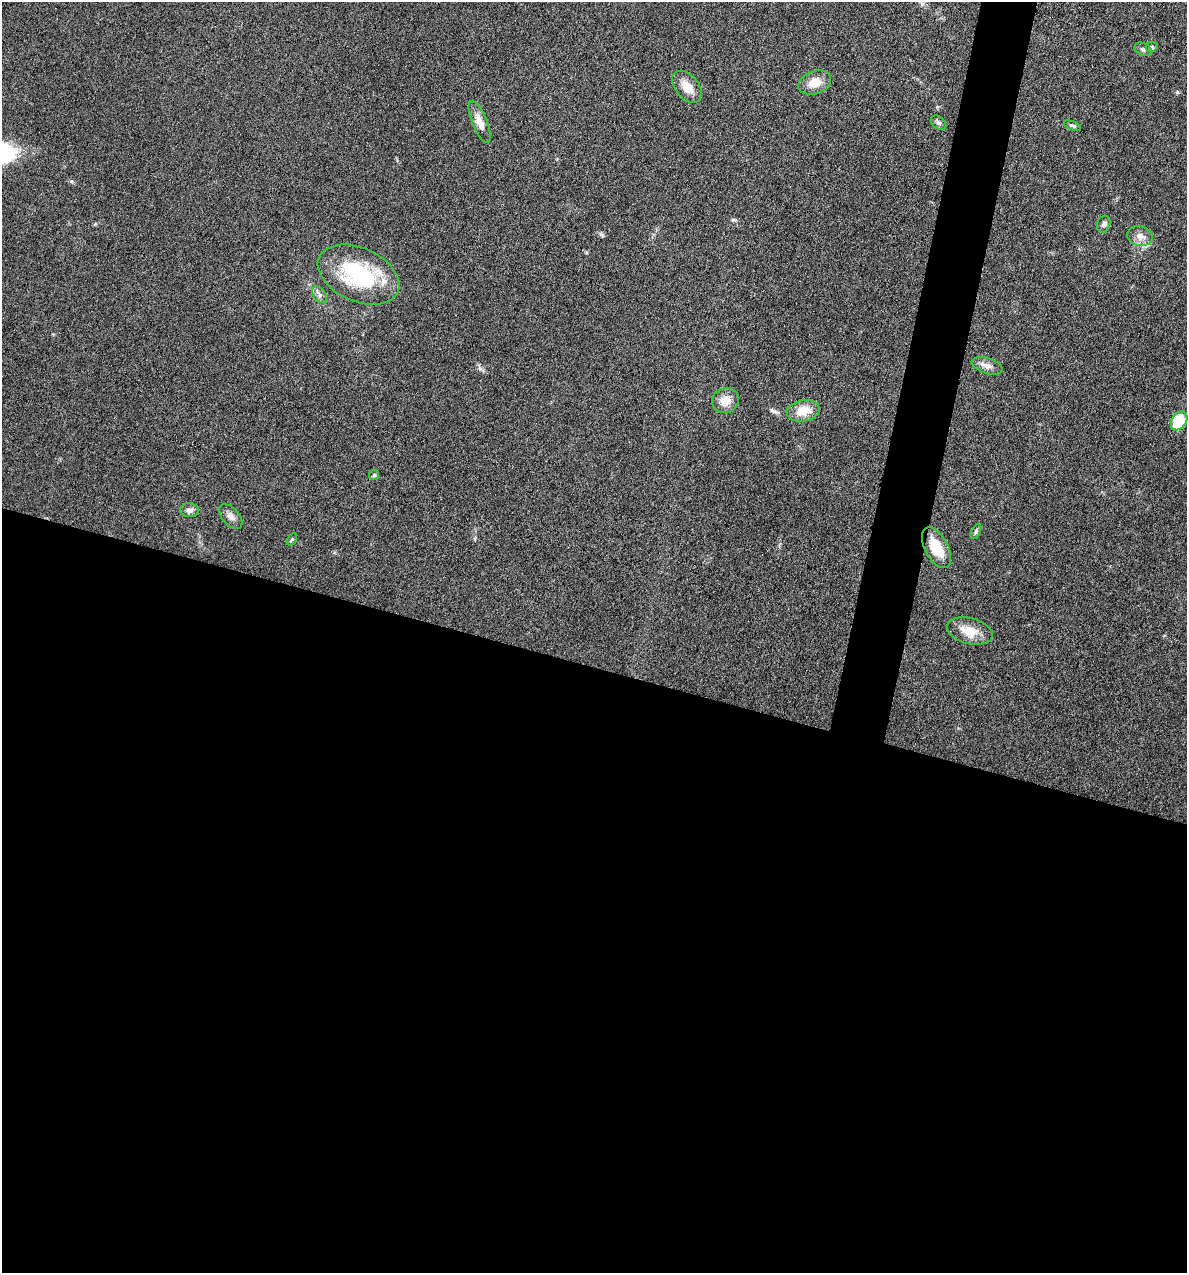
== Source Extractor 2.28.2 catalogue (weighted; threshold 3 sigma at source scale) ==
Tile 14 of 4 x 4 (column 2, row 4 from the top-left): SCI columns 1307-2491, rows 1-1271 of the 5105 x 5085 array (HDU 1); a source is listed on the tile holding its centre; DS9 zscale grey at full resolution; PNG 1189 x 1275 px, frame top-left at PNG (2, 2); each listed source drawn as its Kron ellipse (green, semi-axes under 4 px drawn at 4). Shown black and unused: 50% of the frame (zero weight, under 4 of 8 exposures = <1% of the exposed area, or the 3 px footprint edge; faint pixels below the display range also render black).
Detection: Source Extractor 2.28.2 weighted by HDU 2 'WHT'; one run over the whole footprint, this tile lists its part. Background 0.189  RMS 0.0062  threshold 0.0253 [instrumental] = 3 sigma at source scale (4.09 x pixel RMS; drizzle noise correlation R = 1.36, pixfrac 0.8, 0.05/0.05 arcsec/px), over >= 5 px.
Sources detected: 22; all 22 listed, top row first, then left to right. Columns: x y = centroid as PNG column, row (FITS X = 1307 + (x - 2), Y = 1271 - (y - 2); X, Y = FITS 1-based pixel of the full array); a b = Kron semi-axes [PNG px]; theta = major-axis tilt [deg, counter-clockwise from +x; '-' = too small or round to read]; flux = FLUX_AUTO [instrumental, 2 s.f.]
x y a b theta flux
1152 47 6 5 - 1.3
1143 49 9 6 -27 1.5
815 83 17 11 20 7.7
687 87 18 11 -51 8
480 122 22 7 -68 5.6
939 123 9 6 -38 1.6
1072 126 9 4 -20 1.3
1104 224 9 6 71 1.7
1140 236 13 9 -16 4.4
359 275 43 26 -24 53
320 295 9 6 -53 2
987 366 16 7 -17 3.9
725 401 14 12 27 7.4
803 411 16 10 10 10
1179 421 10 7 56 26
374 475 5 5 - 0.93
189 510 9 7 -5 2.4
231 517 14 8 -49 3.3
976 531 8 4 63 1.1
292 539 7 4 58 0.78
936 548 22 11 -62 14
970 631 23 13 -14 11